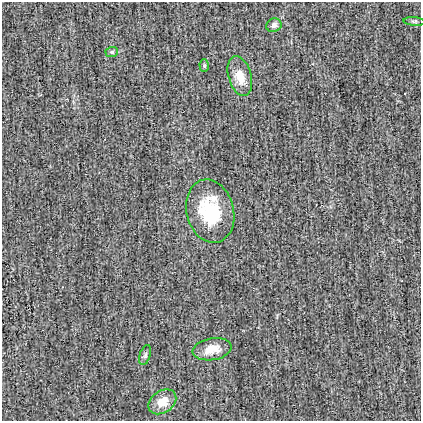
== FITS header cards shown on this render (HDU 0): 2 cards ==
NAXIS1  =                  419
NAXIS2  =                  419

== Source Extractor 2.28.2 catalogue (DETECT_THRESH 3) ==
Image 419 x 419 px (HDU 0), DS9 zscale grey, 1 PNG px = 1 image px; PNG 423 x 423 px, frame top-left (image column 1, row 419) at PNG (2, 2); each listed source drawn as its Kron ellipse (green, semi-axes under 4 px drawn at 4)
Background -4.40e-04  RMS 0.024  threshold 0.0734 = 3 sigma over >= 5 px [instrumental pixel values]
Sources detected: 9; all 9 listed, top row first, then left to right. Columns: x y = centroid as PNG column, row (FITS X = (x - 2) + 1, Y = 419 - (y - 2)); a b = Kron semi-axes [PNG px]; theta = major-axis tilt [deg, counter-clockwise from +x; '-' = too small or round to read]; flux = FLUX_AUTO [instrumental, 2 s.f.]
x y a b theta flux
414 21 10 4 -5 3.3
274 25 8 6 24 6.6
112 52 6 5 - 3.2
204 66 6 4 -90 2.5
240 76 20 11 -75 26
210 211 32 23 -75 97
212 349 19 11 9 24
145 355 10 5 72 4.1
162 402 15 11 34 28